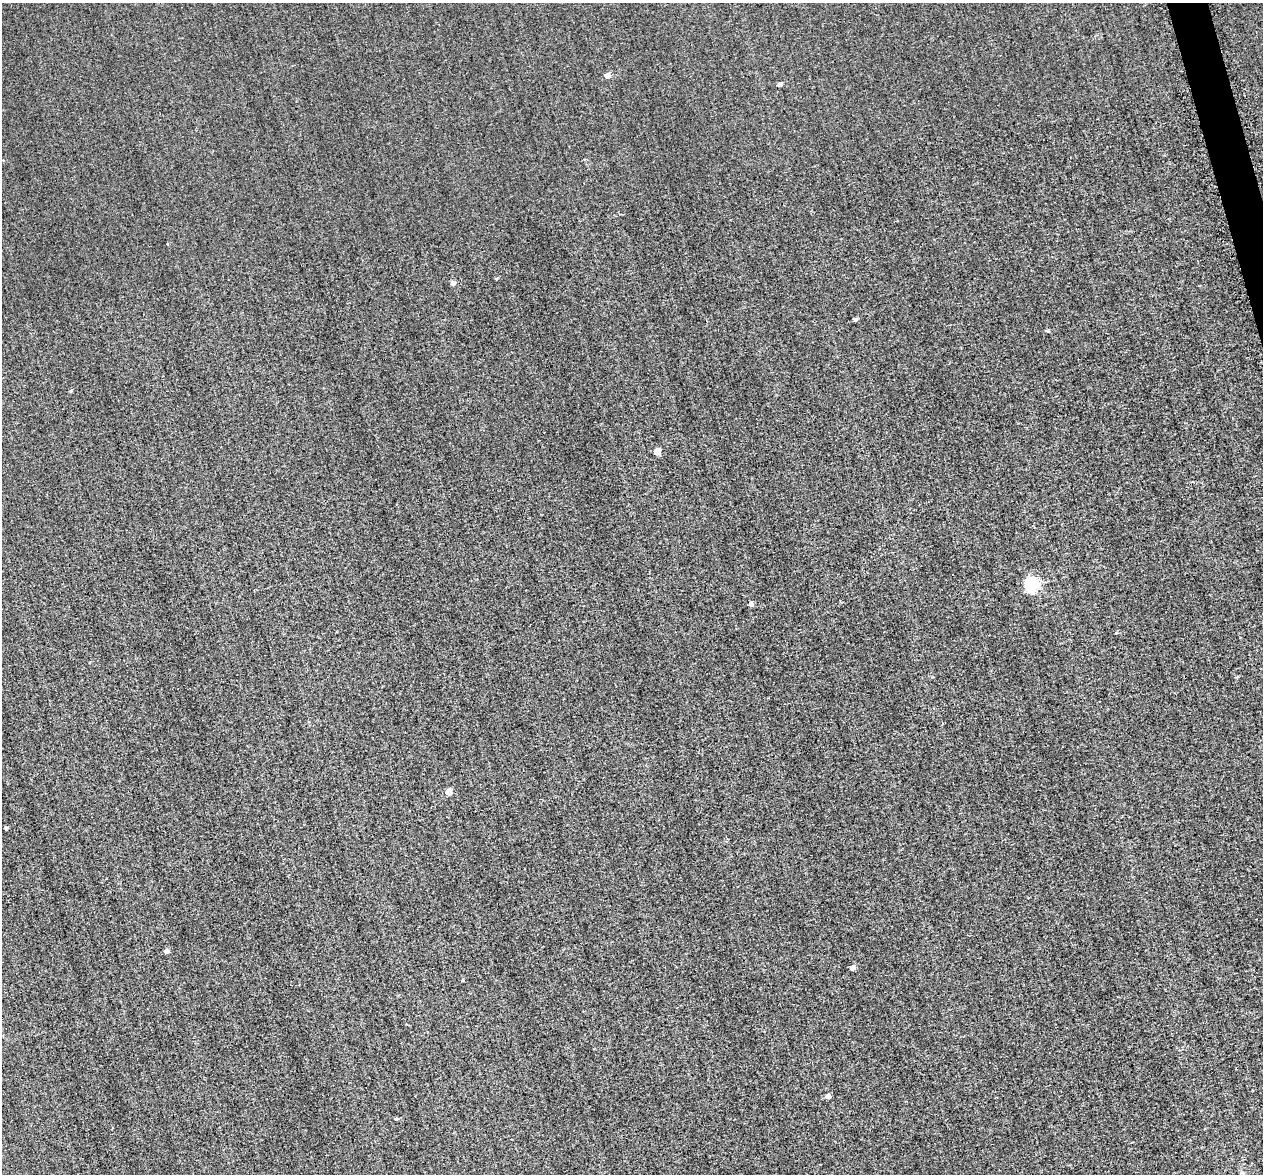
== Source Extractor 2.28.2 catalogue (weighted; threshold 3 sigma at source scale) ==
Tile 10 of 4 x 4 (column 2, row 3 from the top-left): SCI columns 1330-2590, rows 1664-2835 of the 5399 x 5373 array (HDU 1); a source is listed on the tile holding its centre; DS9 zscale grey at full resolution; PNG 1265 x 1176 px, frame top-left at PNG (2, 3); no overlay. Shown black and unused: <1% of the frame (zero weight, under 2 of 3 exposures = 12% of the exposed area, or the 3 px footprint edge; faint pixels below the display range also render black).
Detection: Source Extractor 2.28.2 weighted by HDU 2 'WHT'; one run over the whole footprint, this tile lists its part. Background 0.287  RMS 3.4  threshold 15.4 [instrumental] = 3 sigma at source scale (4.5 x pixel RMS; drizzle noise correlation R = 1.50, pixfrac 1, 0.05/0.05 arcsec/px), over >= 5 px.
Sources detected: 18; all 18 listed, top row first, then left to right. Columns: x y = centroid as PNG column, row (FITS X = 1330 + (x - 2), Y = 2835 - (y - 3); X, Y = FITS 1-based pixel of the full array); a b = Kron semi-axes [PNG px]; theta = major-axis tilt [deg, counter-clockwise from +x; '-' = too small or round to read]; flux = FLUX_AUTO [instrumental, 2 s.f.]
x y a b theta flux
607 76 5 5 - 2200
779 84 4 4 - 900
168 244 4 2 - 270
496 279 5 3 - 280
453 283 5 4 - 1300
855 320 4 3 - 760
1047 331 4 4 - 470
71 390 5 4 - 410
657 452 5 5 - 4600
1031 585 6 6 - 55000
751 604 4 4 - 1400
448 792 5 5 - 4200
6 829 3 3 - 670
166 951 5 5 - 1100
852 968 5 4 - 1700
463 980 4 3 - 340
828 1096 5 4 - 1600
396 1119 4 4 - 410